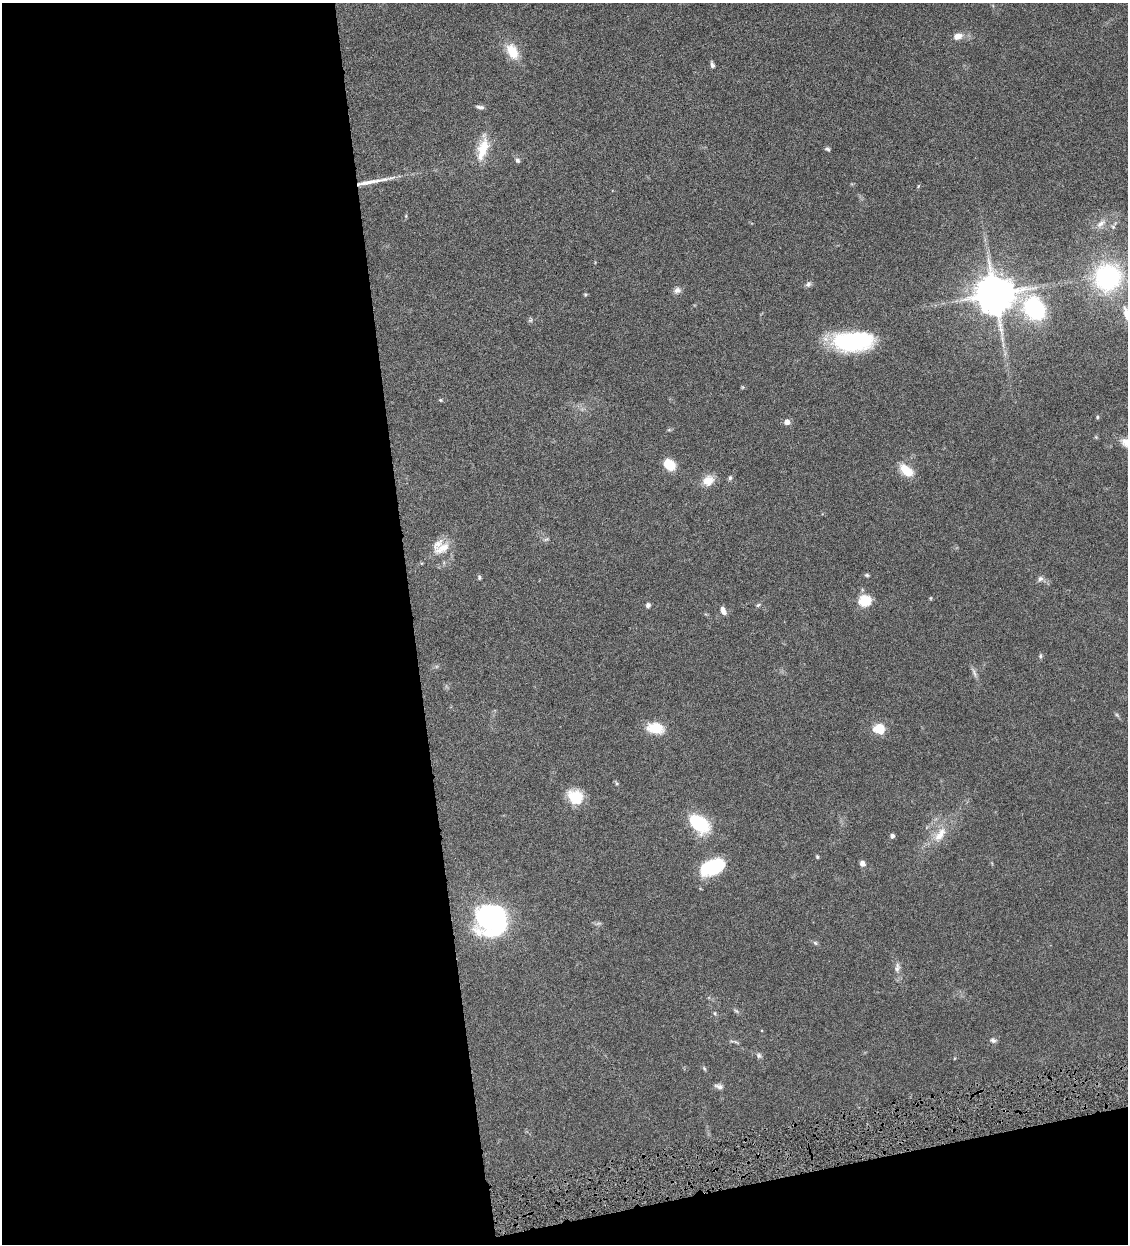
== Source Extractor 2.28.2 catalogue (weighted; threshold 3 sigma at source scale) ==
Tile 13 of 4 x 4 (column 1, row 4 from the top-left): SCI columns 263-1388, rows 3-1244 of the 4911 x 4972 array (HDU 1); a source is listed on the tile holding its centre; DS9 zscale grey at full resolution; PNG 1130 x 1246 px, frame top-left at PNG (2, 3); no overlay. Shown black and unused: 40% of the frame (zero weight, under 4 of 8 exposures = <1% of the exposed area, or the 3 px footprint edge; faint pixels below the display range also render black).
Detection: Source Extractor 2.28.2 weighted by HDU 2 'WHT'; one run over the whole footprint, this tile lists its part. Background 0.0441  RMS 0.0037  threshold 0.0152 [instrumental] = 3 sigma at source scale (4.09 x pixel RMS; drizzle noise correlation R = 1.36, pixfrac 0.8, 0.05/0.05 arcsec/px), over >= 5 px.
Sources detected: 65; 2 inside a brighter object's white glare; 1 long thin detection or spike segment (spike, bleed or trail) — not listed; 2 inside a brighter listed object's ellipse — not listed separately; the other 60 listed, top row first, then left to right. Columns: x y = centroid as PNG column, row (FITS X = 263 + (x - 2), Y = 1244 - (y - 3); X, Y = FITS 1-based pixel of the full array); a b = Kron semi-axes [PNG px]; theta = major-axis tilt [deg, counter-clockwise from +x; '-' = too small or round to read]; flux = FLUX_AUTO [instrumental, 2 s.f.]
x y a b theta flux
958 36 11 8 17 2.7
512 51 20 13 -62 6.8
712 65 8 5 -74 0.85
480 107 9 5 -10 1.1
483 149 32 14 77 8.2
827 149 6 4 -16 0.6
517 160 7 5 -57 0.9
918 186 6 3 71 0.36
406 216 5 3 - 0.35
1101 224 15 7 39 2.1
1113 227 6 5 - 0.66
1107 277 24 23 - 47
808 284 9 6 39 0.95
677 290 10 8 20 1.4
585 294 5 4 - 0.41
994 294 11 10 - 1100
1035 309 20 15 -53 36
1127 314 23 9 -69 5
530 320 7 5 30 0.59
853 341 39 18 3 40
742 387 6 3 -71 0.32
440 400 5 4 - 0.43
1097 417 5 3 - 0.37
787 422 5 5 - 2.5
669 465 12 10 -41 6.4
906 471 14 8 -41 7.7
730 478 6 5 - 0.64
708 481 15 13 28 4.1
546 539 8 4 23 0.63
442 548 26 12 31 5.3
867 575 6 5 - 0.53
479 577 7 4 -81 0.53
1040 579 9 7 49 1.1
931 598 5 3 - 0.31
865 600 14 12 10 7
648 605 5 5 - 0.94
758 605 7 4 44 0.52
723 611 10 5 -68 1.8
1040 656 6 5 - 0.53
974 673 15 4 -69 1.2
655 728 19 11 -10 7.9
879 728 12 10 -10 6.5
616 783 6 4 -71 0.47
575 797 21 16 -35 7.8
699 823 21 13 -39 21
940 834 26 11 54 6.2
892 836 5 4 - 1
817 857 5 4 - 0.4
862 863 6 5 - 1.5
712 867 26 15 25 17
492 921 37 28 -30 51
815 943 7 5 -44 0.6
897 968 14 8 80 1.8
736 1011 8 4 -37 0.57
715 1013 6 4 -89 0.42
993 1040 9 6 -8 0.93
736 1042 8 3 -31 0.59
759 1055 8 7 - 0.89
704 1068 8 4 -55 0.51
719 1086 12 6 -17 1.3
Isophote crosses this tile's border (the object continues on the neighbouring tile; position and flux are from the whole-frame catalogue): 1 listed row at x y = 1127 314